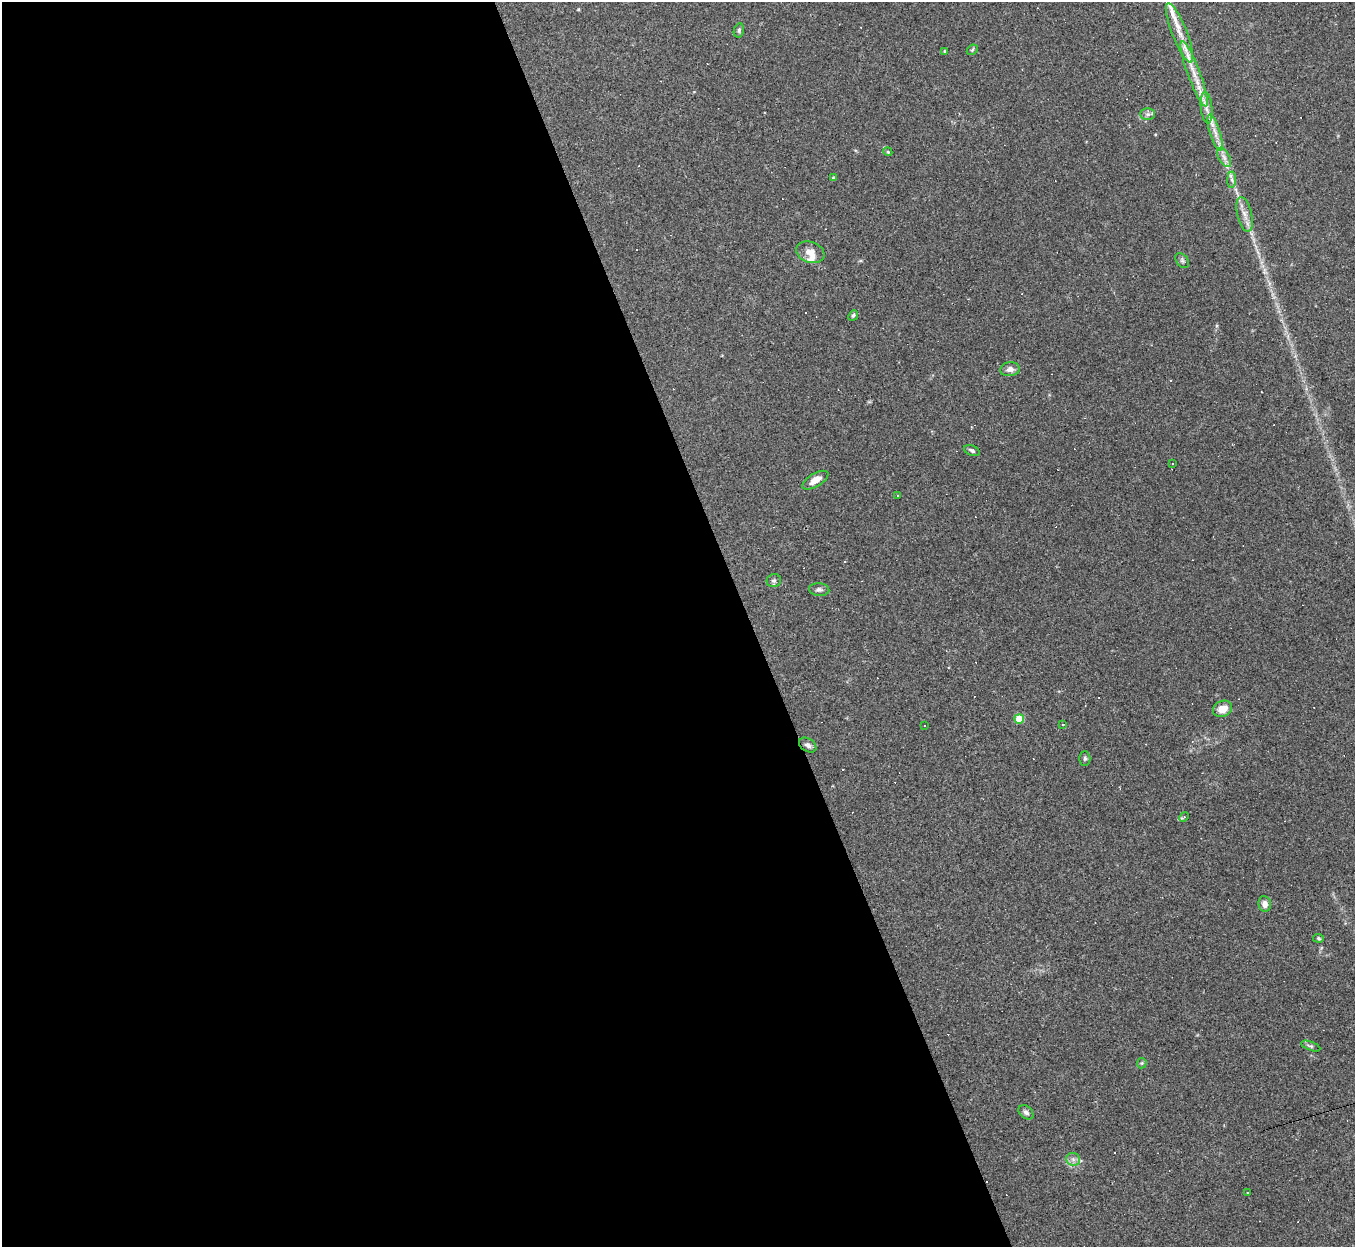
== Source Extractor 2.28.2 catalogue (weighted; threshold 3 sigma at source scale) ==
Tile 9 of 4 x 4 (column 1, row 3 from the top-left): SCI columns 1-1353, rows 1517-2761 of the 5412 x 5396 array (HDU 1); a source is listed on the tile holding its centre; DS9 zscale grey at full resolution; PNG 1357 x 1249 px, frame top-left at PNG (2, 2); each listed source drawn as its Kron ellipse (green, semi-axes under 4 px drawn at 4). Shown black and unused: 55% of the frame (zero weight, under 2 of 3 exposures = <1% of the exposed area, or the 3 px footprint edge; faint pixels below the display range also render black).
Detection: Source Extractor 2.28.2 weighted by HDU 2 'WHT'; one run over the whole footprint, this tile lists its part. Background 0.0861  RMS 0.0075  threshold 0.0339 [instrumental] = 3 sigma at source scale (4.5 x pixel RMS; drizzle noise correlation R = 1.50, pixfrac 1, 0.05/0.05 arcsec/px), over >= 5 px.
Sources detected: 57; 19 cosmic-ray / hot-pixel residue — neither listed nor drawn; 1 inside a brighter listed object's ellipse — not listed separately; the other 37 listed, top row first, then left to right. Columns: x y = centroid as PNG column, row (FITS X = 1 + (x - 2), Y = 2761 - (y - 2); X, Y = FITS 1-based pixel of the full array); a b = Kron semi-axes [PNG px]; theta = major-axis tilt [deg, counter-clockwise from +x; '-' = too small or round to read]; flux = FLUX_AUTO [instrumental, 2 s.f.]
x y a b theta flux
739 30 7 5 76 1.4
1180 33 32 7 -69 13
972 50 6 4 43 1.1
945 51 3 3 - 1.4
1194 74 35 6 -70 14
1206 107 16 5 -84 5.1
1148 114 7 6 - 2
1215 133 19 5 -72 6.4
888 152 4 3 - 0.66
1224 157 10 5 -63 3.2
833 178 4 4 - 0.95
1232 180 8 4 90 2
1245 214 18 7 -76 6
810 252 15 10 -19 7.1
1182 261 8 5 -49 1.7
853 315 6 4 49 1.2
1010 369 10 7 6 3.6
972 451 8 5 -24 2.1
1173 464 2 2 - 0.62
815 480 15 6 31 6.1
897 495 3 2 - 1.1
774 581 7 6 - 1.8
819 590 10 6 -5 2.2
1223 709 10 8 26 8.9
1019 719 5 4 - 24
1063 724 3 2 - 0.66
925 725 3 2 - 0.87
808 745 9 6 -33 2.5
1085 758 7 5 -89 1.2
1184 817 5 4 - 1.2
1265 904 8 6 -81 4.3
1319 938 5 4 - 1
1311 1046 10 4 -19 1.5
1142 1063 5 5 - 1.1
1026 1112 8 6 -42 2.4
1073 1159 7 6 - 2.6
1247 1193 2 2 - 0.64